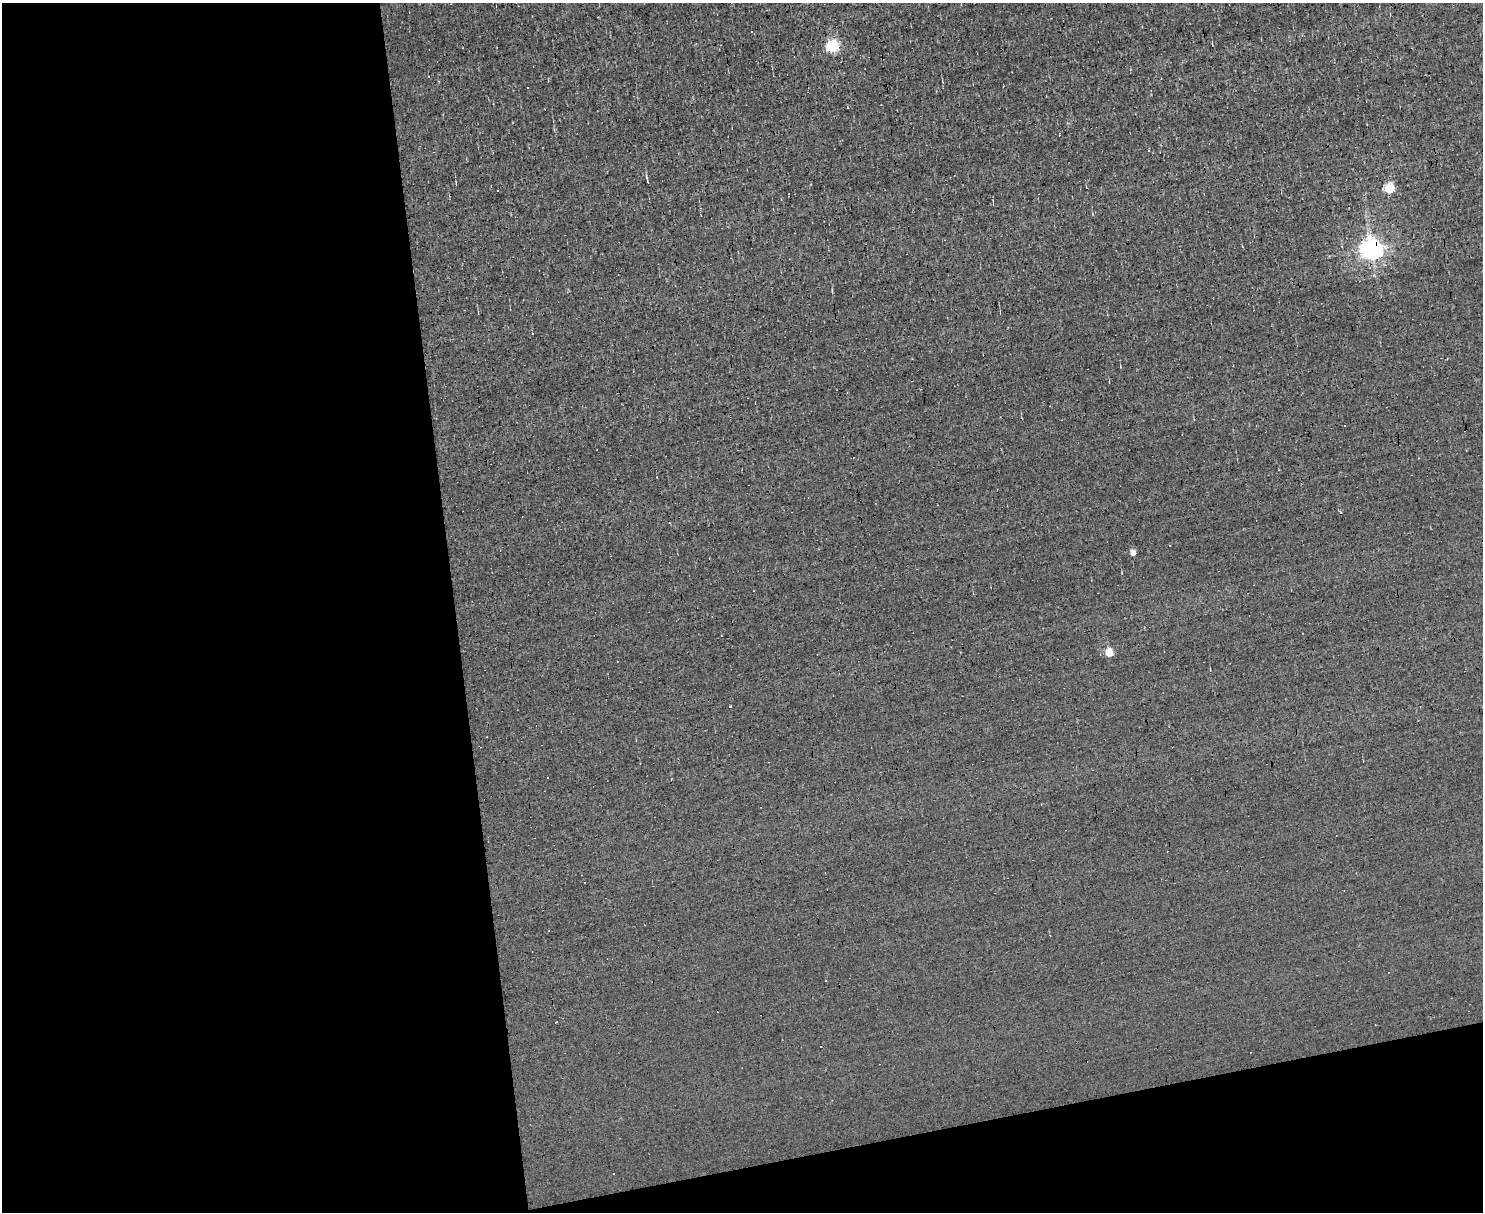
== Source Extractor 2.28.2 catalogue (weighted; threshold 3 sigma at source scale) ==
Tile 10 of 3 x 4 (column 1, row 4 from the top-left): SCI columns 132-1612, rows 1-1210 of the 4820 x 4839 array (HDU 1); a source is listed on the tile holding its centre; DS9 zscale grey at full resolution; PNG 1485 x 1214 px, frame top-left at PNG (2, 3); no overlay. Shown black and unused: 36% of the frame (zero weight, under 3 of 4 exposures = <1% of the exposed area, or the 3 px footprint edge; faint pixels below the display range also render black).
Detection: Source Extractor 2.28.2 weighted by HDU 2 'WHT'; one run over the whole footprint, this tile lists its part. Background 0.00107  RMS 0.037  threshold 0.167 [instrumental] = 3 sigma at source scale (4.5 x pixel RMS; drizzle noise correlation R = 1.50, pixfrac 1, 0.05/0.05 arcsec/px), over >= 5 px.
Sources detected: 17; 7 cosmic-ray / hot-pixel residue — not listed; the other 10 listed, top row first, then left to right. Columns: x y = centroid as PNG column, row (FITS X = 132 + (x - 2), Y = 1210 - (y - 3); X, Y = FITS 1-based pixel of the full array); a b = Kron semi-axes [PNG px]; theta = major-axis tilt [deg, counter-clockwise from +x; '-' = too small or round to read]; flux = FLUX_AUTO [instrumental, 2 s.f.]
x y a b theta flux
751 32 3 2 - 4
833 46 5 5 - 480
646 177 5 3 - 4.2
1389 188 5 5 - 240
1371 249 7 7 - 2300
1341 513 3 3 - 55
1133 553 5 4 - 28
1109 652 5 5 - 84
730 707 3 2 - 6
820 1046 3 2 - 5.6
Overlapping masked pixels (flux is a lower limit): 1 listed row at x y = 1371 249